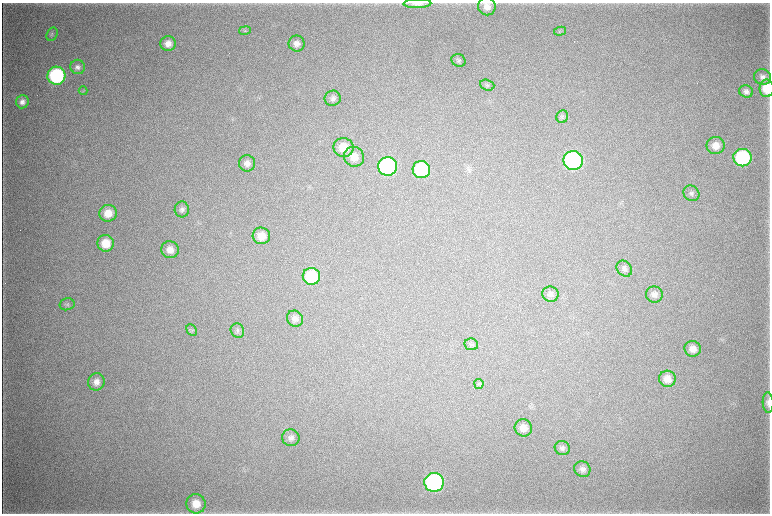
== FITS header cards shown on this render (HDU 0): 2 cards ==
NAXIS1  =                 1536 / length of data axis 1
NAXIS2  =                 1023 / length of data axis 2

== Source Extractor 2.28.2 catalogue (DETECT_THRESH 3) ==
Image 1536 x 1023 px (HDU 0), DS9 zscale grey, zoomed out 1/2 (1 PNG px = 2 x 2 image px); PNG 772 x 516 px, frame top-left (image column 1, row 1022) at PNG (2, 3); each listed source drawn as its Kron ellipse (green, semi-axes under 4 px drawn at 4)
Background 4650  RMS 39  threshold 117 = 3 sigma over >= 5 px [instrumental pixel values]
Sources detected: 56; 4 cannot appear on this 1/2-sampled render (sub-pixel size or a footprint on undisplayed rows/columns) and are neither listed nor drawn; the other 52 listed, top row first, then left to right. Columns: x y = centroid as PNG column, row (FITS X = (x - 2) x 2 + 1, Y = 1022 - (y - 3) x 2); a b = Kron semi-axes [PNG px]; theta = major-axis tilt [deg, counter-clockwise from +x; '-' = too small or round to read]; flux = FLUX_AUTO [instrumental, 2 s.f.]
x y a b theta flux
417 4 14 4 1 4.9e+04
487 6 9 8 - 6.4e+04
245 30 6 4 12 1.4e+04
560 31 6 3 13 1.1e+04
52 34 7 5 63 1.7e+04
168 44 7 7 - 6.9e+04
297 44 8 8 - 5.1e+04
458 60 7 6 - 2.0e+04
78 67 7 7 - 3.3e+04
56 76 9 9 - 1.0e+06
762 77 8 7 - 4.0e+04
487 85 7 5 -20 1.9e+04
767 88 9 7 -89 1.7e+05
83 91 4 2 - 6.9e+03
746 91 7 6 - 3.8e+04
333 98 8 7 - 3.4e+04
22 102 6 6 - 4.3e+04
562 117 6 6 - 1.9e+04
716 146 9 8 - 9.3e+04
343 147 10 9 - 1.6e+05
354 157 10 9 - 1.1e+05
742 158 9 8 - 8.9e+05
573 160 10 9 - 1.8e+06
247 163 8 8 - 5.3e+04
388 166 9 9 - 1.4e+06
421 170 8 8 - 6.1e+05
691 193 8 7 - 2.8e+04
182 209 8 7 - 3.0e+04
108 213 8 8 - 1.2e+05
261 236 8 8 - 1.1e+05
106 243 8 8 - 1.6e+05
170 250 8 8 - 7.5e+04
624 269 9 7 -48 3.2e+04
311 276 8 8 - 4.5e+05
550 294 8 7 - 3.4e+04
654 295 8 8 - 4.5e+04
67 304 7 6 - 2.2e+04
295 319 8 7 - 4.8e+04
192 330 6 4 -62 1.6e+04
237 331 7 6 - 2.4e+04
471 344 7 6 - 2.1e+04
693 349 8 8 - 6.8e+04
667 379 8 8 - 8.5e+04
96 382 9 8 - 6.2e+04
479 384 5 4 - 1.3e+04
768 402 10 5 -87 3.7e+04
523 428 9 8 - 8.8e+04
291 438 9 8 - 4.3e+04
562 448 7 7 - 3.1e+04
582 469 8 7 - 4.4e+04
434 482 9 9 - 1.4e+06
196 504 9 9 - 1.2e+05
At the frame edge (FLAGS 8, measured only in part): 3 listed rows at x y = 417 4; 767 88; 768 402
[4 sub-pixel or undisplayed-footprint detections neither listed nor drawn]